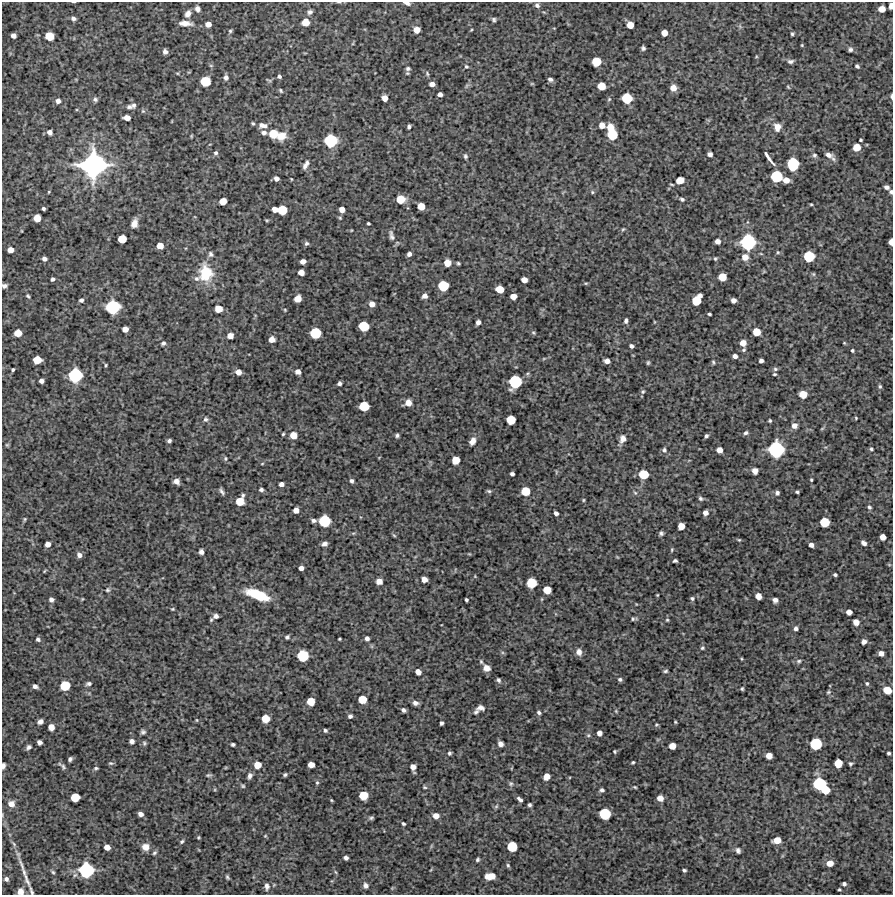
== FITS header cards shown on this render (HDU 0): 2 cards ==
NAXIS1  =                  891 /Length X axis
NAXIS2  =                  893 /Length Y axis

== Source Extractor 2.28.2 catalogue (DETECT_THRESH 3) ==
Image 891 x 893 px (HDU 0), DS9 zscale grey, 1 PNG px = 1 image px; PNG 895 x 897 px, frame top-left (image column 1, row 893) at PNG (2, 2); no overlay
Background 4430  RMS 210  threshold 635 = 3 sigma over >= 5 px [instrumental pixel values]
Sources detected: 378; all 378 listed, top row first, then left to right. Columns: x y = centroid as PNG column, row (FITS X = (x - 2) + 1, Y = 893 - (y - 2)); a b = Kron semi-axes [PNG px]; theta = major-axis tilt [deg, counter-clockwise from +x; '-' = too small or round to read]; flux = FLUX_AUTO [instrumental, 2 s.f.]
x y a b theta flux
407 3 8 4 -15 4.4e+04
537 5 6 6 - 3.5e+04
891 6 5 3 - 8.5e+04
197 9 7 6 - 5.2e+04
882 9 5 5 - 1.5e+05
310 12 6 5 - 4.1e+04
188 14 8 6 59 8.1e+04
73 19 6 5 - 4.1e+04
494 19 5 4 - 2.4e+04
305 22 6 6 - 1.7e+05
185 23 15 6 -4 1.0e+05
208 24 5 5 - 9.3e+04
630 25 6 5 - 1.6e+05
417 30 5 5 - 1.3e+05
230 31 4 4 - 2.0e+04
664 33 5 5 - 1.2e+05
792 34 4 3 - 2.1e+04
13 35 5 4 - 5.9e+04
49 36 6 6 - 2.7e+05
802 45 4 3 - 1.2e+04
643 48 4 4 - 2.7e+04
850 49 5 5 - 3.3e+04
165 52 4 4 - 5.2e+04
596 61 6 6 - 3.1e+05
790 61 7 5 5 3.9e+04
466 66 5 4 - 2.0e+04
857 66 4 3 - 2.8e+04
408 69 6 6 - 3.4e+04
177 73 5 3 - 1.4e+04
427 74 6 4 -71 2.1e+04
279 76 4 4 - 2.9e+04
226 77 6 6 - 4.3e+04
550 79 5 4 - 3.9e+04
269 80 8 3 -23 1.6e+04
205 81 7 7 - 4.1e+05
432 84 5 4 - 6.6e+04
532 84 6 3 -18 1.3e+04
601 86 6 6 - 2.3e+05
788 87 5 3 - 1.3e+04
673 88 6 5 - 1.2e+05
281 90 6 4 -53 1.9e+04
440 94 4 4 - 5.7e+04
891 96 6 2 -86 2.3e+04
385 98 5 5 - 1.1e+05
627 98 7 7 - 4.5e+05
95 99 6 5 - 3.2e+04
609 99 5 5 - 1.7e+04
58 101 5 5 - 5.5e+04
134 105 7 6 - 3.4e+04
129 107 8 5 -9 3.8e+04
143 111 5 5 - 1.9e+04
127 118 6 4 -9 1.1e+05
253 123 4 3 - 1.9e+04
262 125 12 6 -5 8.7e+04
602 125 9 6 0 1.2e+05
409 127 4 3 - 3.4e+04
777 127 9 8 - 1.0e+05
610 128 8 7 - 1.4e+05
50 132 5 5 - 6.2e+04
264 133 6 5 - 5.1e+04
273 134 7 6 - 2.7e+05
612 135 8 7 - 4.4e+05
191 136 5 3 - 1.2e+04
281 136 10 9 - 1.7e+05
861 140 3 3 - 1.8e+04
331 141 9 8 - 7.6e+05
856 147 6 5 - 1.9e+05
216 153 5 5 - 3.1e+04
710 154 5 4 - 5.1e+04
814 155 6 6 - 2.6e+04
828 155 11 6 -25 7.1e+04
465 156 5 4 - 2.6e+04
769 158 19 3 -54 7.8e+04
307 163 6 5 - 3.2e+04
793 164 9 7 87 7.2e+05
93 165 19 18 - 2.8e+06
305 166 7 6 - 4.6e+04
776 176 8 7 - 5.8e+05
276 179 4 4 - 5.8e+04
291 179 4 3 - 1.0e+04
680 180 6 5 - 1.8e+05
786 180 6 5 - 1.2e+05
886 187 5 4 - 4.5e+04
49 192 5 3 - 1.2e+04
592 192 5 4 - 1.9e+04
891 192 5 4 - 3.4e+04
400 199 7 6 - 2.5e+05
682 199 6 4 -26 2.7e+04
223 201 6 5 - 1.5e+05
811 204 3 2 - 1.3e+04
421 206 5 5 - 1.7e+05
43 209 4 3 - 2.7e+04
275 209 5 5 - 8.6e+04
342 209 5 5 - 9.6e+04
282 210 7 6 - 3.5e+05
37 218 6 5 - 1.9e+05
340 218 5 4 - 1.6e+04
267 220 5 3 - 1.4e+04
134 223 8 5 72 1.0e+05
368 223 3 3 - 1.9e+04
623 229 6 3 44 1.6e+04
391 236 15 6 -76 6.2e+04
122 239 6 6 - 2.5e+05
718 241 5 4 - 6.9e+04
748 242 10 10 - 1.1e+06
891 242 5 4 - 9.0e+04
306 243 5 5 - 2.8e+04
160 246 5 5 - 1.4e+05
10 250 5 4 - 1.1e+05
778 252 5 4 - 1.8e+04
210 254 8 6 -76 3.6e+04
409 254 4 4 - 4.8e+04
809 256 7 7 - 4.8e+05
745 257 7 7 - 1.1e+05
44 259 5 4 - 5.0e+04
715 259 4 4 - 1.9e+04
303 261 5 4 - 7.1e+04
447 263 6 5 - 1.5e+05
458 263 4 3 - 2.0e+04
301 272 5 5 - 1.0e+05
206 273 17 13 -84 4.8e+05
722 277 6 6 - 2.2e+05
53 279 4 3 - 3.4e+04
196 279 8 7 - 4.7e+04
524 280 5 4 - 9.9e+04
586 283 5 3 - 1.5e+04
4 286 5 4 - 4.0e+04
443 286 7 7 - 4.4e+05
500 289 6 5 - 2.1e+05
28 296 6 4 -52 2.2e+04
425 296 5 4 - 6.5e+04
513 296 5 5 - 1.2e+05
298 299 6 5 - 1.6e+05
81 300 5 4 - 3.1e+04
697 300 9 6 56 3.5e+05
733 300 4 4 - 6.4e+04
372 304 6 5 - 8.8e+04
113 307 9 9 - 8.9e+05
218 309 6 5 - 1.8e+05
285 310 4 3 - 1.2e+04
709 314 3 3 - 2.1e+04
626 321 5 3 - 3.5e+04
478 322 4 4 - 5.6e+04
364 326 7 7 - 4.0e+05
125 329 5 5 - 9.6e+04
756 332 6 6 - 2.1e+05
18 333 6 5 - 1.8e+05
315 333 7 7 - 5.0e+05
533 333 6 4 -29 1.9e+04
230 336 5 5 - 1.1e+05
272 339 5 5 - 9.1e+04
163 343 5 5 - 3.1e+04
743 343 6 5 - 1.1e+05
844 343 4 3 - 1.3e+04
631 346 4 4 - 3.7e+04
744 350 5 4 - 2.0e+04
852 350 3 3 - 2.1e+04
735 356 4 4 - 5.2e+04
37 360 6 6 - 2.4e+05
607 361 5 4 - 6.4e+04
761 361 4 4 - 4.2e+04
713 362 6 4 -87 2.1e+04
648 363 5 3 - 1.9e+04
106 365 4 3 - 1.6e+04
13 369 3 3 - 2.1e+04
775 369 6 5 - 2.5e+04
238 372 5 5 - 8.5e+04
298 372 5 4 - 6.7e+04
774 374 4 3 - 1.8e+04
75 375 9 9 - 8.6e+05
41 381 4 4 - 5.4e+04
515 382 9 8 - 7.5e+05
339 383 4 4 - 3.6e+04
880 386 6 4 -88 2.2e+04
643 392 6 4 45 2.1e+04
803 394 6 5 - 2.0e+05
408 403 6 6 - 9.3e+04
364 406 7 6 - 3.6e+05
856 418 3 3 - 1.2e+04
205 419 6 6 - 3.4e+04
511 420 6 6 - 3.2e+05
770 421 3 3 - 1.8e+04
794 426 6 6 - 7.7e+04
746 433 5 4 - 3.1e+04
283 434 3 3 - 1.4e+04
293 435 6 6 - 1.6e+05
397 435 4 3 - 2.6e+04
706 436 4 3 - 2.7e+04
623 439 8 6 71 8.0e+04
169 441 4 3 - 3.1e+04
472 441 7 5 63 8.6e+04
7 445 5 5 - 1.6e+04
776 449 10 10 - 1.2e+06
871 449 4 3 - 2.0e+04
664 450 7 6 - 3.5e+04
719 450 5 5 - 9.7e+04
225 458 6 4 90 2.1e+04
456 460 6 6 - 2.2e+05
262 464 5 3 - 1.1e+04
755 471 5 5 - 7.6e+04
512 474 4 4 - 3.7e+04
644 474 7 6 - 3.5e+05
811 480 3 2 - 1.4e+04
176 481 6 5 - 6.5e+04
352 481 4 4 - 3.3e+04
281 484 4 4 - 5.8e+04
261 490 5 4 - 2.9e+04
222 491 7 4 -61 3.7e+04
489 491 6 4 -17 2.2e+04
525 491 6 6 - 2.8e+05
797 492 4 3 - 2.2e+04
635 493 5 5 - 2.2e+04
777 493 5 5 - 3.5e+04
700 498 6 5 - 2.8e+04
583 500 4 4 - 1.4e+04
240 501 8 6 63 2.4e+05
869 507 5 4 - 2.5e+04
296 510 5 5 - 8.7e+04
556 513 4 4 - 4.5e+04
705 513 5 5 - 7.2e+04
25 519 5 4 - 1.5e+04
313 520 6 4 -12 3.7e+04
324 521 8 8 - 6.0e+05
824 522 7 6 - 3.4e+05
681 526 5 5 - 1.5e+05
661 533 4 4 - 2.9e+04
394 535 6 3 -37 1.7e+04
883 537 5 5 - 1.1e+05
739 540 4 4 - 1.4e+04
864 543 5 4 - 4.8e+04
48 544 5 4 - 7.6e+04
324 544 6 4 18 4.6e+04
811 545 4 4 - 5.8e+04
672 550 5 3 - 1.5e+04
201 552 5 4 - 5.6e+04
79 555 5 5 - 5.6e+04
675 561 4 3 - 2.5e+04
301 568 4 4 - 5.9e+04
835 575 4 3 - 2.3e+04
424 579 5 5 - 9.5e+04
379 581 5 5 - 1.0e+05
531 583 7 7 - 3.9e+05
108 590 6 6 - 2.7e+04
547 590 6 6 - 2.2e+05
258 595 21 7 -20 5.9e+05
657 595 3 2 - 1.1e+04
758 596 5 5 - 1.2e+05
692 598 5 4 - 2.3e+04
82 599 5 3 - 1.0e+04
51 600 4 4 - 4.6e+04
466 600 4 3 - 2.6e+04
775 600 5 4 - 5.9e+04
172 609 4 3 - 1.4e+04
849 612 5 5 - 8.5e+04
216 616 5 4 - 4.7e+04
633 619 5 4 - 1.6e+04
211 620 5 3 - 1.8e+04
667 620 4 4 - 1.5e+04
856 622 5 5 - 9.8e+04
796 628 4 4 - 3.6e+04
287 637 5 5 - 2.5e+04
367 638 4 4 - 4.5e+04
38 639 5 4 - 3.2e+04
339 639 3 2 - 1.5e+04
864 642 5 4 - 5.9e+04
702 648 4 4 - 1.9e+04
579 652 8 7 - 6.9e+04
881 653 5 5 - 6.6e+04
303 656 8 7 - 5.3e+05
742 659 5 3 - 1.2e+04
799 661 7 5 16 2.7e+04
481 662 7 4 -63 2.2e+04
486 668 7 6 - 9.0e+04
665 671 5 4 - 2.2e+04
418 672 5 4 - 8.4e+04
620 679 5 4 - 2.9e+04
498 680 5 4 - 2.9e+04
867 683 5 4 - 2.1e+04
88 684 6 4 8 3.2e+04
35 686 5 4 - 4.7e+04
65 686 7 6 - 3.6e+05
742 689 3 3 - 1.8e+04
887 690 6 5 - 2.2e+05
828 692 6 4 22 1.9e+04
362 699 6 6 - 2.6e+05
311 702 6 6 - 2.2e+05
415 703 6 5 - 5.3e+04
480 708 7 5 -1 5.5e+04
403 710 5 4 - 3.8e+04
476 712 6 5 - 2.4e+04
539 712 5 4 - 2.9e+04
350 716 4 4 - 3.6e+04
265 719 6 6 - 2.3e+05
197 720 5 3 - 1.2e+04
40 722 5 4 - 5.3e+04
675 722 3 3 - 1.4e+04
441 723 4 3 - 3.2e+04
656 725 5 3 - 1.6e+04
51 727 5 5 - 1.2e+05
325 730 3 3 - 2.5e+04
143 732 4 4 - 2.8e+04
599 733 5 4 - 6.6e+04
588 735 6 5 - 2.2e+04
132 741 4 4 - 5.1e+04
39 742 5 4 - 5.5e+04
144 743 6 5 - 2.2e+04
233 744 4 3 - 2.9e+04
500 744 5 5 - 6.8e+04
816 744 8 8 - 5.8e+05
672 746 5 5 - 1.2e+05
29 747 5 4 - 3.6e+04
614 751 4 4 - 1.6e+04
449 753 4 4 - 2.5e+04
888 753 3 3 - 2.6e+04
769 756 5 5 - 1.1e+05
70 759 4 4 - 2.9e+04
633 762 4 3 - 1.8e+04
111 763 6 4 -18 2.0e+04
838 763 6 6 - 2.4e+05
850 763 4 4 - 2.3e+04
257 765 6 5 - 1.6e+05
311 765 5 5 - 1.1e+05
3 766 5 3 - 3.5e+04
63 767 9 5 -63 3.0e+04
413 767 7 5 -78 9.4e+04
96 768 4 3 - 2.0e+04
209 775 7 4 9 2.1e+04
285 775 4 3 - 2.2e+04
250 776 7 5 71 4.4e+04
546 777 5 5 - 1.3e+05
317 783 5 4 - 1.8e+04
511 784 7 6 - 3.0e+04
819 784 9 8 - 7.4e+05
243 786 5 4 - 1.8e+04
425 787 5 4 - 1.7e+04
635 787 4 3 - 1.6e+04
602 790 5 4 - 3.4e+04
825 790 6 6 - 2.6e+05
363 795 6 6 - 2.7e+05
75 797 6 6 - 2.7e+05
660 798 5 5 - 1.1e+05
520 799 6 3 -40 5.4e+04
331 800 5 3 - 1.4e+04
11 804 7 7 - 8.1e+04
529 805 3 3 - 2.7e+04
496 806 6 4 31 2.0e+04
140 814 5 4 - 5.9e+04
605 814 8 7 - 5.4e+05
436 816 6 6 - 1.0e+05
371 818 7 4 10 2.4e+04
403 824 4 3 - 2.2e+04
265 836 4 3 - 1.2e+04
198 837 4 3 - 1.4e+04
777 840 6 5 - 1.6e+05
182 841 5 4 - 2.2e+04
107 847 5 4 - 1.0e+05
145 847 8 7 - 1.1e+05
512 847 7 7 - 3.9e+05
738 850 6 4 -64 3.9e+04
154 853 5 4 - 2.2e+04
346 858 4 4 - 4.1e+04
477 860 5 4 - 2.3e+04
830 863 6 5 - 1.1e+05
21 865 25 4 -70 1.1e+05
508 865 6 4 -68 2.2e+04
86 870 10 10 - 1.0e+06
684 870 4 3 - 2.5e+04
53 872 5 4 - 1.9e+04
490 876 9 5 5 1.8e+05
227 877 4 3 - 2.0e+04
6 879 4 4 - 3.5e+04
27 880 21 5 -71 8.5e+04
844 884 4 4 - 3.4e+04
365 885 6 5 - 4.7e+04
267 886 8 5 -87 4.6e+04
839 890 3 3 - 1.6e+04
20 891 6 6 - 8.2e+04
31 891 12 3 -69 3.3e+04
At the frame edge (FLAGS 8, measured only in part): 10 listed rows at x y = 407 3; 891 6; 73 19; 891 96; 891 192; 891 242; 4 286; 3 766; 20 891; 31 891